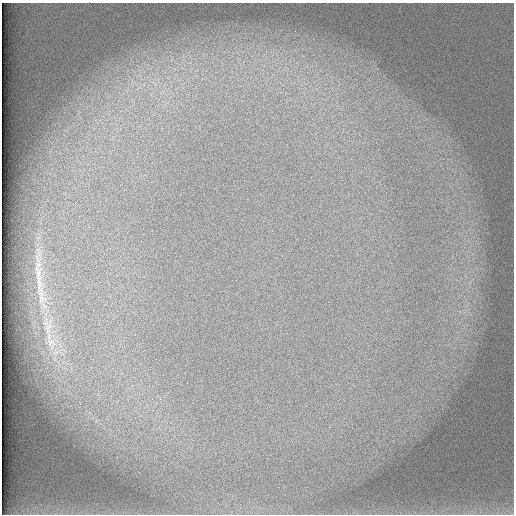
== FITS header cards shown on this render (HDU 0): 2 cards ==
NAXIS1  =                  512 /
NAXIS2  =                  512 /

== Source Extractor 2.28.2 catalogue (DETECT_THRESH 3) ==
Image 512 x 512 px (HDU 0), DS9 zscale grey, 1 PNG px = 1 image px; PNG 516 x 516 px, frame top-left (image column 1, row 512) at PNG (2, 3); no overlay
Background 102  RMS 3.2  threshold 9.5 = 3 sigma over >= 5 px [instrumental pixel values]
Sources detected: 3; all 3 listed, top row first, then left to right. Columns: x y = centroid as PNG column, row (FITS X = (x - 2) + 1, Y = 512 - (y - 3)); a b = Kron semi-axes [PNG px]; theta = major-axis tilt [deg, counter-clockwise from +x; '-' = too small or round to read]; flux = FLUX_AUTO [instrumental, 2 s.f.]
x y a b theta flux
38 274 56 10 -88 7400
50 326 14 8 15 1800
50 342 12 9 13 1900